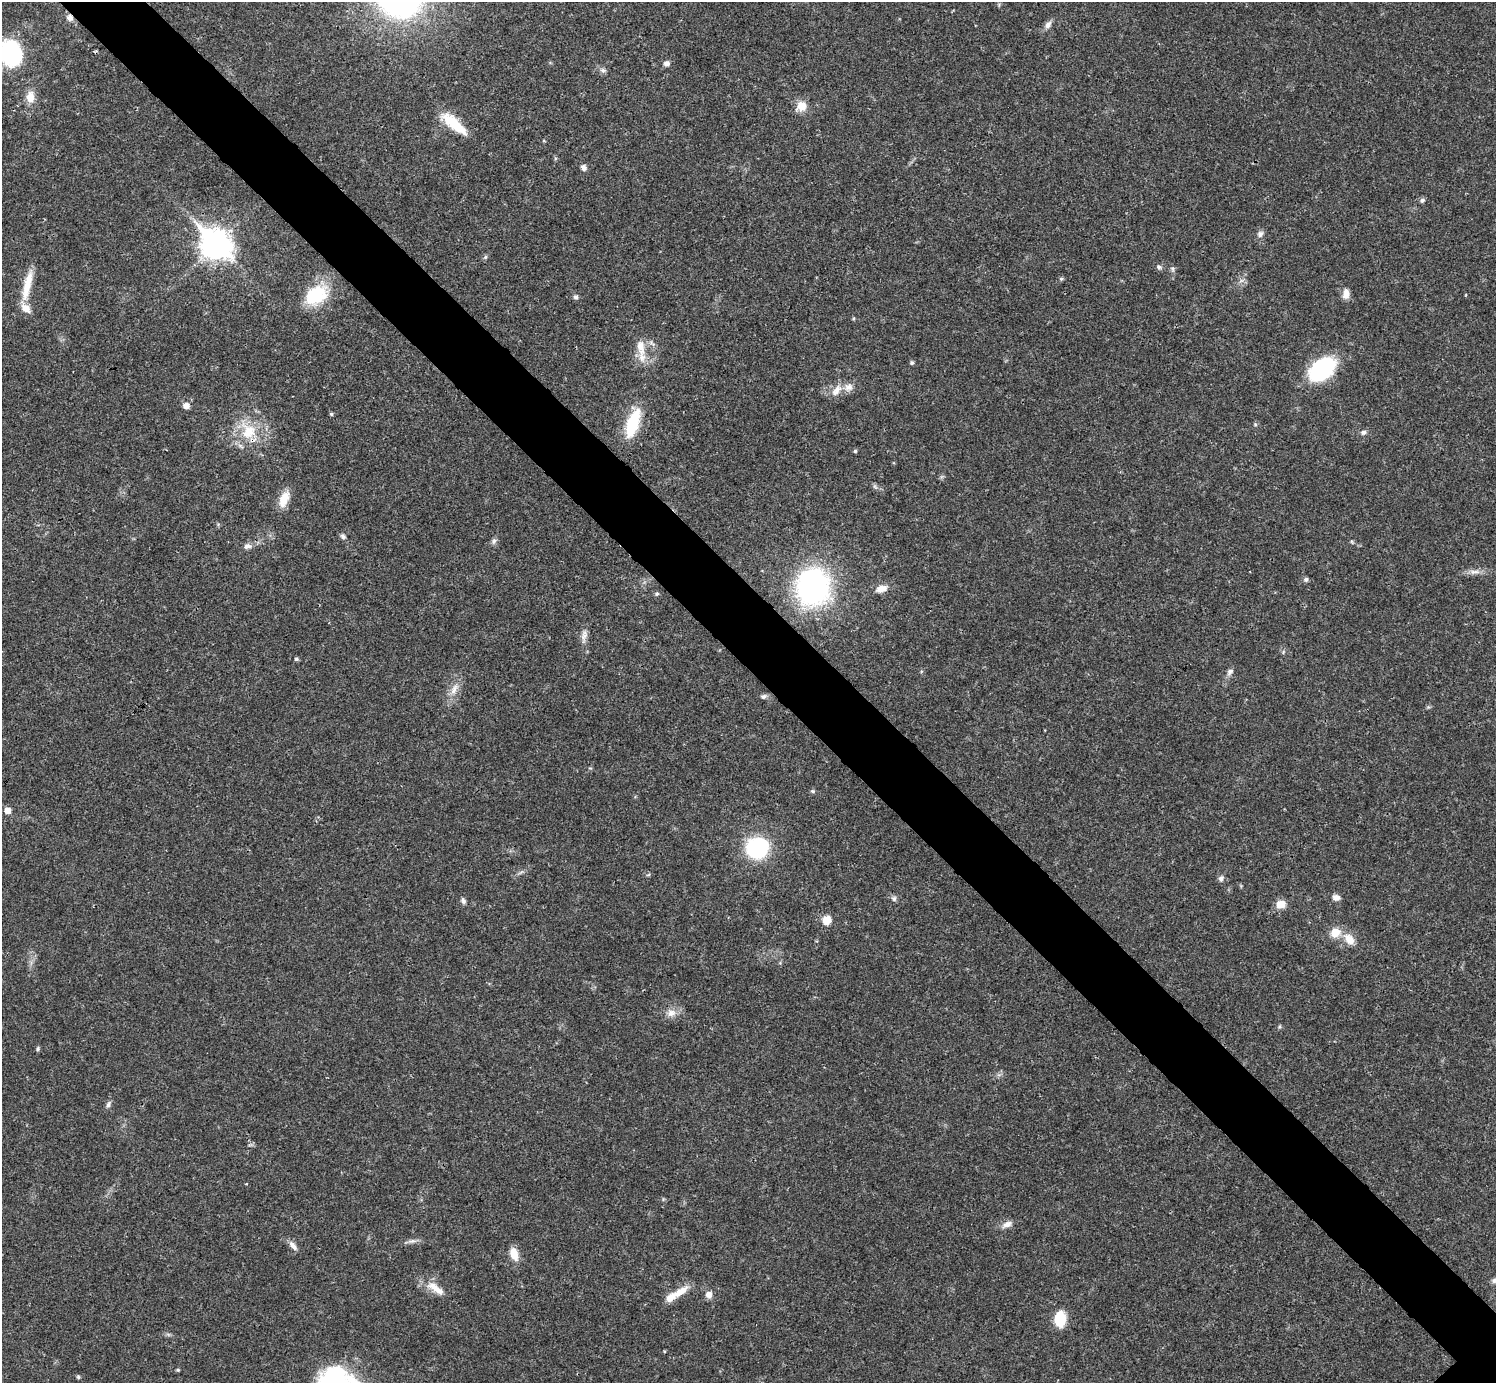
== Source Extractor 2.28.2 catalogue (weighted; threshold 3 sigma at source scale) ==
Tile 11 of 4 x 4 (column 3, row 3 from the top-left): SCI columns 2990-4483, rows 1539-2919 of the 5981 x 5981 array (HDU 1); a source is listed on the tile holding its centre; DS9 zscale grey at full resolution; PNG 1498 x 1385 px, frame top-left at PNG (2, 2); no overlay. Shown black and unused: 6% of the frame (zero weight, under 3 of 4 exposures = <1% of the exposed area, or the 3 px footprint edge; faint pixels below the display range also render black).
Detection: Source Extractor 2.28.2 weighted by HDU 2 'WHT'; one run over the whole footprint, this tile lists its part. Background 0.021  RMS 0.0022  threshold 0.01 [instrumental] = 3 sigma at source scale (4.5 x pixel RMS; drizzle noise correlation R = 1.50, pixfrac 1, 0.05/0.05 arcsec/px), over >= 5 px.
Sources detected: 75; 1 cosmic-ray / hot-pixel residue — not listed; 3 inside a brighter listed object's ellipse — not listed separately; the other 71 listed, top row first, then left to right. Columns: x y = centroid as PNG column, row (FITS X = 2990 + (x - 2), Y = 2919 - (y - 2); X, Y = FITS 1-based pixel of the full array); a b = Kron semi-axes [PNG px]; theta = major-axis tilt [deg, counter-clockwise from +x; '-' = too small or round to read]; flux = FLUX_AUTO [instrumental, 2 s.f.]
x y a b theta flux
70 18 9 8 - 1.1
1048 25 11 7 53 1
10 53 17 14 -66 37
667 63 7 6 - 0.84
603 70 7 6 - 0.63
30 97 14 10 -85 2.3
801 106 12 11 - 2.7
454 123 35 11 -40 7.2
583 168 8 6 -50 0.83
1422 200 7 6 - 0.5
1260 234 9 8 - 0.87
216 245 12 9 -43 280
485 257 6 4 88 0.32
1159 267 7 6 - 0.56
1173 269 7 4 -90 0.43
1061 279 6 4 -19 0.32
27 285 41 9 77 4.8
1346 294 13 8 82 1.6
316 295 26 18 35 11
576 297 6 6 - 0.56
641 348 26 11 -84 3.8
912 363 4 4 - 0.48
1322 369 31 19 40 18
836 391 20 10 51 2.3
186 406 7 6 - 1.2
331 414 5 4 - 0.33
633 423 36 13 72 9.3
248 431 23 21 -80 7.9
1363 432 7 6 - 0.66
855 451 4 4 - 0.33
284 499 21 11 68 3.4
343 536 8 6 -41 0.56
494 541 9 5 76 0.63
247 546 11 7 9 1.1
1475 572 16 5 1 1.3
1306 579 6 5 - 0.44
813 587 29 26 83 57
881 589 14 8 12 2
657 594 6 6 - 0.39
584 635 16 7 81 1.3
296 659 6 5 - 0.32
1230 672 11 6 46 0.8
454 689 17 7 66 1.9
763 696 8 6 41 0.53
812 791 6 5 - 0.37
7 810 5 5 - 2.4
757 848 17 15 26 25
648 875 6 3 19 0.27
1221 878 9 7 65 0.7
1336 898 9 7 -4 1.2
894 899 7 7 - 0.63
463 901 9 6 -73 0.59
1280 904 10 8 12 2.4
827 920 11 10 - 2.3
1335 932 13 12 - 2.9
1349 939 16 11 -54 2.8
671 1013 13 10 15 1.8
38 1049 6 5 - 0.36
108 1104 9 5 72 0.6
246 1184 3 2 - 0.19
1007 1224 12 8 23 1.4
413 1241 13 4 0 0.81
293 1246 14 6 -49 1.3
514 1254 15 8 -72 3
1494 1280 7 7 - 0.65
435 1288 29 9 -36 3.2
681 1291 23 10 35 3
708 1295 7 7 - 1.4
1060 1319 18 12 -89 5.3
178 1370 5 4 - 0.26
78 1377 5 5 - 0.3
Overlapping masked pixels (flux is a lower limit): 2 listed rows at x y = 70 18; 248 431
Isophote crosses this tile's border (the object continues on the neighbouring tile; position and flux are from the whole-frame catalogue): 2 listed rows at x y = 10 53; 1494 1280